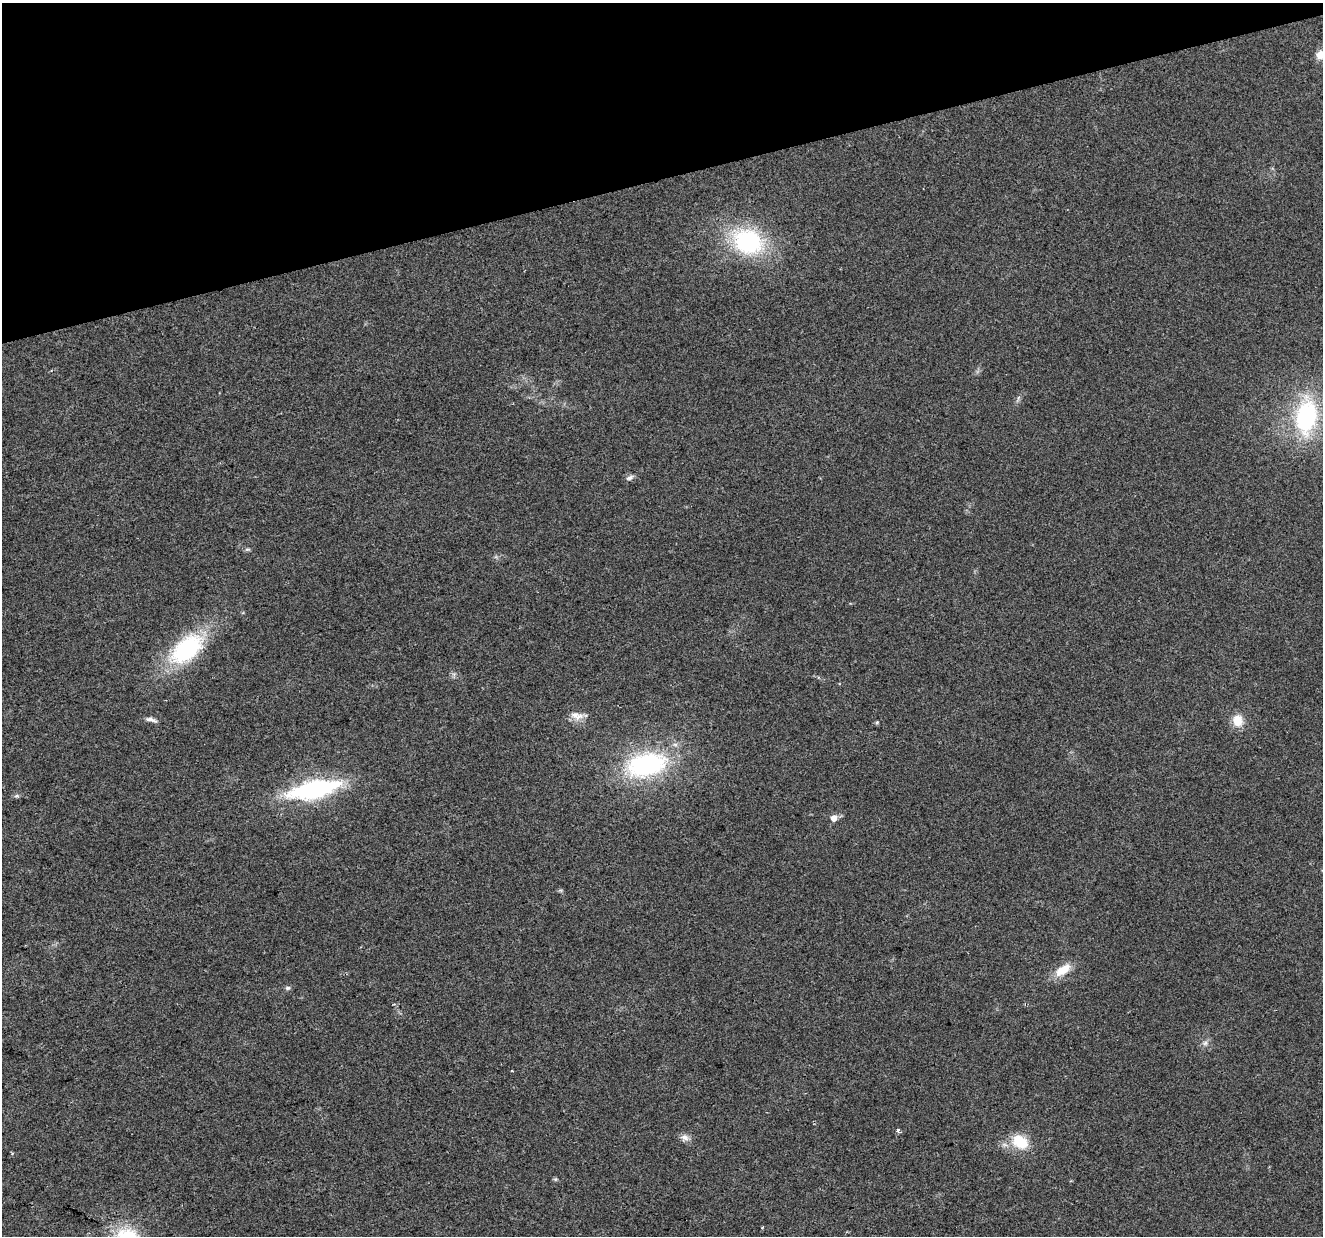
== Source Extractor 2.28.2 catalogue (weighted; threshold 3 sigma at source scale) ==
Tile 3 of 4 x 4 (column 3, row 1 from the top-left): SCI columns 2643-3963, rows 3756-4989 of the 5285 x 5096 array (HDU 1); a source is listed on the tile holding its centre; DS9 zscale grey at full resolution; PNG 1325 x 1238 px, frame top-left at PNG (2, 3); no overlay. Shown black and unused: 14% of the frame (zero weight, under 2 of 3 exposures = <1% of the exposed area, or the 3 px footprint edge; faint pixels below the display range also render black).
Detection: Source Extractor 2.28.2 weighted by HDU 2 'WHT'; one run over the whole footprint, this tile lists its part. Background 0.0283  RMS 0.0061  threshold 0.0276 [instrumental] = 3 sigma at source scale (4.5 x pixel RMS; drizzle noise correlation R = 1.50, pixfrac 1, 0.0396/0.0396 arcsec/px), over >= 5 px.
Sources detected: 23; all 23 listed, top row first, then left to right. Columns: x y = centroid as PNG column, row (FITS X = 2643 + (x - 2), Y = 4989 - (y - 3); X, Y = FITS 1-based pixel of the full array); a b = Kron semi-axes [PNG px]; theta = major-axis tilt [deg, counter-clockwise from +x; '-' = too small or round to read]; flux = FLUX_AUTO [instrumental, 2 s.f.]
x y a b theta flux
1320 55 10 8 49 5.7
748 241 30 24 -22 73
1018 398 7 4 71 1.1
1306 416 41 24 82 71
630 478 11 5 27 1.9
247 549 7 4 0 1
187 649 36 21 39 69
579 716 18 9 18 5.2
151 720 16 5 -15 2.5
1238 720 14 12 -80 9.2
877 722 5 5 - 0.71
647 765 41 23 13 85
314 789 47 16 12 93
17 796 8 4 1 1.1
834 818 5 5 - 6.7
560 890 7 4 -18 0.87
1063 970 23 10 33 11
288 988 7 5 -11 1.3
1205 1043 7 6 - 1.8
898 1130 4 3 - 2.4
685 1137 11 8 -30 3.2
1020 1142 21 15 -28 17
555 1179 6 4 -17 0.87
Isophote crosses this tile's border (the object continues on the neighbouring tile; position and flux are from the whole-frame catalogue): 1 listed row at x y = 1320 55